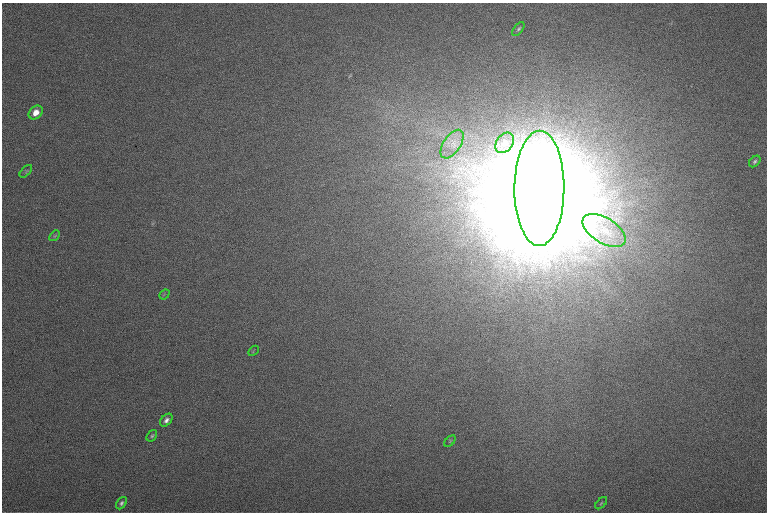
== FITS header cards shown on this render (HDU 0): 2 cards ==
NAXIS1  =                 1530 /
NAXIS2  =                 1020 /

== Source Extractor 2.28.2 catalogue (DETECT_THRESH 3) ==
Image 1530 x 1020 px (HDU 0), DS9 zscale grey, zoomed out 1/2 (1 PNG px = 2 x 2 image px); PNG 769 x 514 px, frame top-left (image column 2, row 1019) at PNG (2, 3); each listed source drawn as its Kron ellipse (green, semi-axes under 4 px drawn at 4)
Background 170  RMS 11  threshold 33.2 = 3 sigma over >= 5 px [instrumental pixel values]
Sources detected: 16; all 16 listed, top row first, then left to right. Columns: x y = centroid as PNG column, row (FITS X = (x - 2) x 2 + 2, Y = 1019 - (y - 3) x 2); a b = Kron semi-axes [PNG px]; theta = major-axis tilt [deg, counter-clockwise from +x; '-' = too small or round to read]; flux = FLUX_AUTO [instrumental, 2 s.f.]
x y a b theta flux
518 29 8 4 53 4.9e+03
36 113 8 6 44 2.6e+04
505 143 11 8 51 2.5e+04
452 144 16 8 56 3.1e+04
755 161 6 4 47 6.0e+03
26 171 8 3 46 3.0e+03
539 188 57 25 90 8.2e+07
604 230 24 12 -32 6.0e+04
55 236 6 3 47 2.6e+03
164 294 5 3 - 2.8e+03
253 351 6 1 45 1.7e+03
166 420 7 5 47 9.3e+03
152 436 6 4 55 4.4e+03
450 441 7 2 46 2.2e+03
121 503 7 4 52 6.3e+03
601 503 7 3 47 2.6e+03